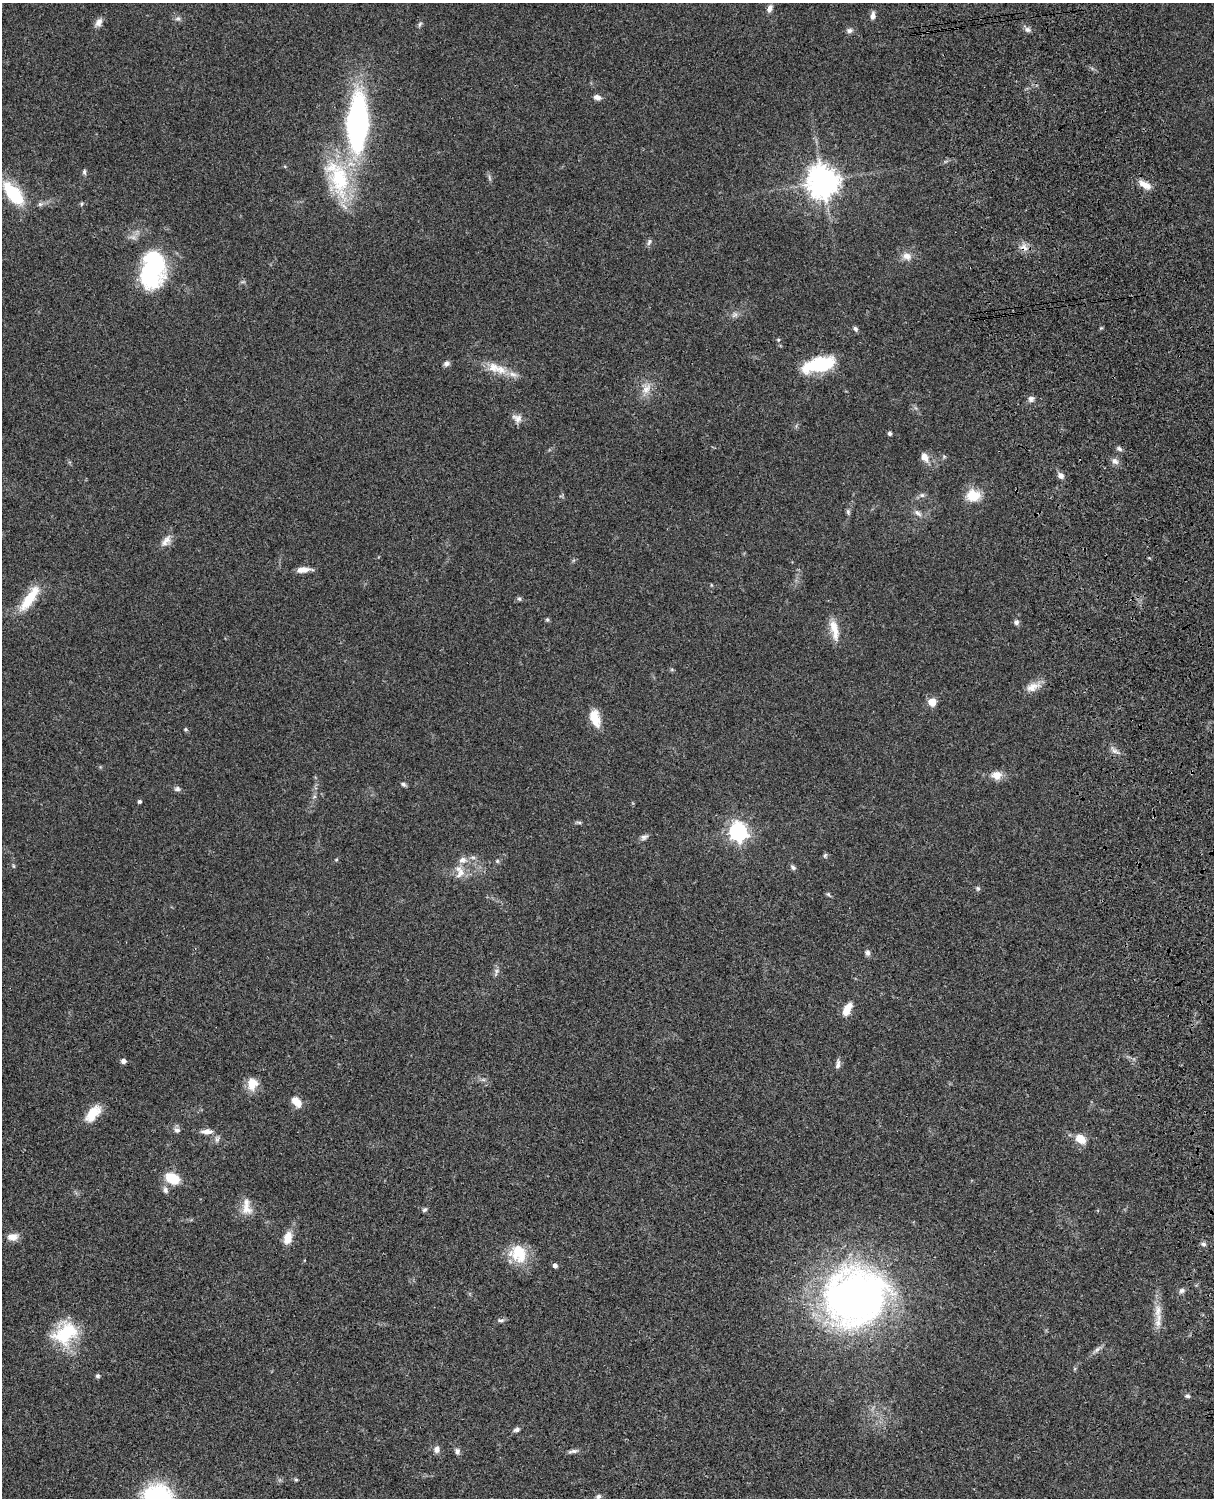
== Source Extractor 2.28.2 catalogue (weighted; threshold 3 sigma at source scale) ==
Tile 6 of 4 x 3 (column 2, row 2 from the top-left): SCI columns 1333-2544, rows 1773-3268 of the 5088 x 4927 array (HDU 1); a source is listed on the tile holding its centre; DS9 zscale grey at full resolution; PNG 1216 x 1500 px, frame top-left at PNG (2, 3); no overlay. Shown black and unused: <1% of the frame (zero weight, under 3 of 4 exposures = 6% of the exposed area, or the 3 px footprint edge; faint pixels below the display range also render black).
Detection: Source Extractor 2.28.2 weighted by HDU 2 'WHT'; one run over the whole footprint, this tile lists its part. Background 0.0774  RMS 0.0058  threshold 0.0259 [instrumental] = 3 sigma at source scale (4.5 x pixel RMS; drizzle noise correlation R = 1.50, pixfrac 1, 0.05/0.05 arcsec/px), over >= 5 px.
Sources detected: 111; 1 inside a brighter object's white glare — not listed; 5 inside a brighter listed object's ellipse — not listed separately; the other 105 listed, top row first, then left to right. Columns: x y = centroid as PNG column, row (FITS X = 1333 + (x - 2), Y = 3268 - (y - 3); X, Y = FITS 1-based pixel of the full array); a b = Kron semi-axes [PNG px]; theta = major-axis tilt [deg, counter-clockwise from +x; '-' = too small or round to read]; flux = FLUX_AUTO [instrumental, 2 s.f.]
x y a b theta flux
770 8 10 7 64 2.7
873 16 9 6 85 2.4
178 18 8 5 16 1.4
99 22 12 8 64 3
420 24 8 5 60 1.1
1028 29 8 7 - 1.8
849 30 8 6 11 1.8
597 97 9 6 -14 2.6
357 123 39 15 88 200
84 172 8 5 -89 1.2
338 178 56 27 -71 49
489 178 9 3 -69 1.1
823 182 10 10 - 780
1145 185 17 7 -30 5.6
13 193 31 14 -51 27
40 204 6 6 - 1.4
81 204 6 3 70 0.7
649 242 9 5 67 1.5
1024 247 13 8 -30 3.8
907 256 13 10 -25 4.3
150 272 30 25 78 62
735 315 11 5 27 1.9
855 329 7 5 -57 1.3
778 340 5 4 - 0.69
446 364 7 6 - 1.9
819 365 38 15 14 29
493 367 20 14 -27 8.8
513 374 12 6 -12 3.3
646 389 16 10 46 5.5
1031 399 8 7 - 1.9
517 418 15 9 -27 3.7
890 433 4 4 - 1.3
1119 449 8 5 -32 1.4
925 457 13 8 -65 4.3
1115 461 10 7 -34 2.5
1061 475 8 7 - 2.4
922 495 7 6 - 1.6
973 495 13 11 -2 15
848 512 8 5 -81 1.2
918 513 13 6 -37 2.7
166 541 19 9 50 4.3
303 570 17 6 4 4.7
711 585 5 3 - 0.51
29 598 38 11 55 17
519 599 6 5 - 0.99
547 619 5 5 - 0.84
1016 622 7 6 - 1.6
834 629 29 9 -77 8.7
1033 687 21 10 25 5.8
932 702 5 5 - 13
595 718 21 11 -74 9.9
185 729 5 5 - 0.82
1114 751 8 5 -44 1.9
997 775 14 11 1 5.6
403 784 7 5 -24 1.2
177 789 9 6 8 1.6
314 797 6 4 19 0.84
139 801 5 4 - 1.1
579 822 8 4 -8 0.99
738 832 7 7 - 240
644 837 10 6 24 1.9
825 855 7 4 63 0.93
336 860 5 3 - 0.55
497 861 5 5 - 0.83
13 866 6 4 -89 0.67
793 867 8 5 -45 1.4
460 873 18 10 57 6
978 888 7 5 -89 1
828 894 8 4 -45 0.93
868 953 8 6 -84 1.7
496 972 13 5 70 2
847 1009 15 7 63 8
123 1061 6 5 - 2
838 1064 13 5 81 2
252 1084 15 12 77 7.8
297 1102 13 8 -46 6.8
93 1113 23 12 48 11
177 1130 8 7 - 1.9
206 1132 16 7 2 3.8
217 1139 10 6 82 1.7
1081 1139 10 7 -37 10
172 1178 14 10 -25 14
165 1190 9 6 -69 2
246 1209 17 14 -37 6.7
425 1210 7 5 38 1
12 1237 14 9 3 4.4
287 1238 14 9 74 7.6
1203 1244 7 5 -16 1.4
518 1253 25 21 -58 17
555 1266 5 4 - 2.1
1182 1291 7 6 - 1.8
855 1297 67 61 24 260
1158 1311 20 9 87 6.7
500 1320 10 4 -5 1.2
65 1333 32 25 37 30
1097 1350 10 6 52 2.1
98 1376 6 6 - 1.1
1187 1396 7 5 -2 1.1
517 1430 8 5 18 1.6
437 1449 8 7 - 3
457 1451 7 6 - 1.8
573 1451 14 5 6 1.9
296 1480 5 4 - 0.67
598 1496 6 5 - 1.4
158 1497 39 32 8 61
Overlapping masked pixels (flux is a lower limit): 1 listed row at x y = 1024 247
Isophote crosses this tile's border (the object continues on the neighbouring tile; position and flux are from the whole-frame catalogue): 1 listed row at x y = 158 1497